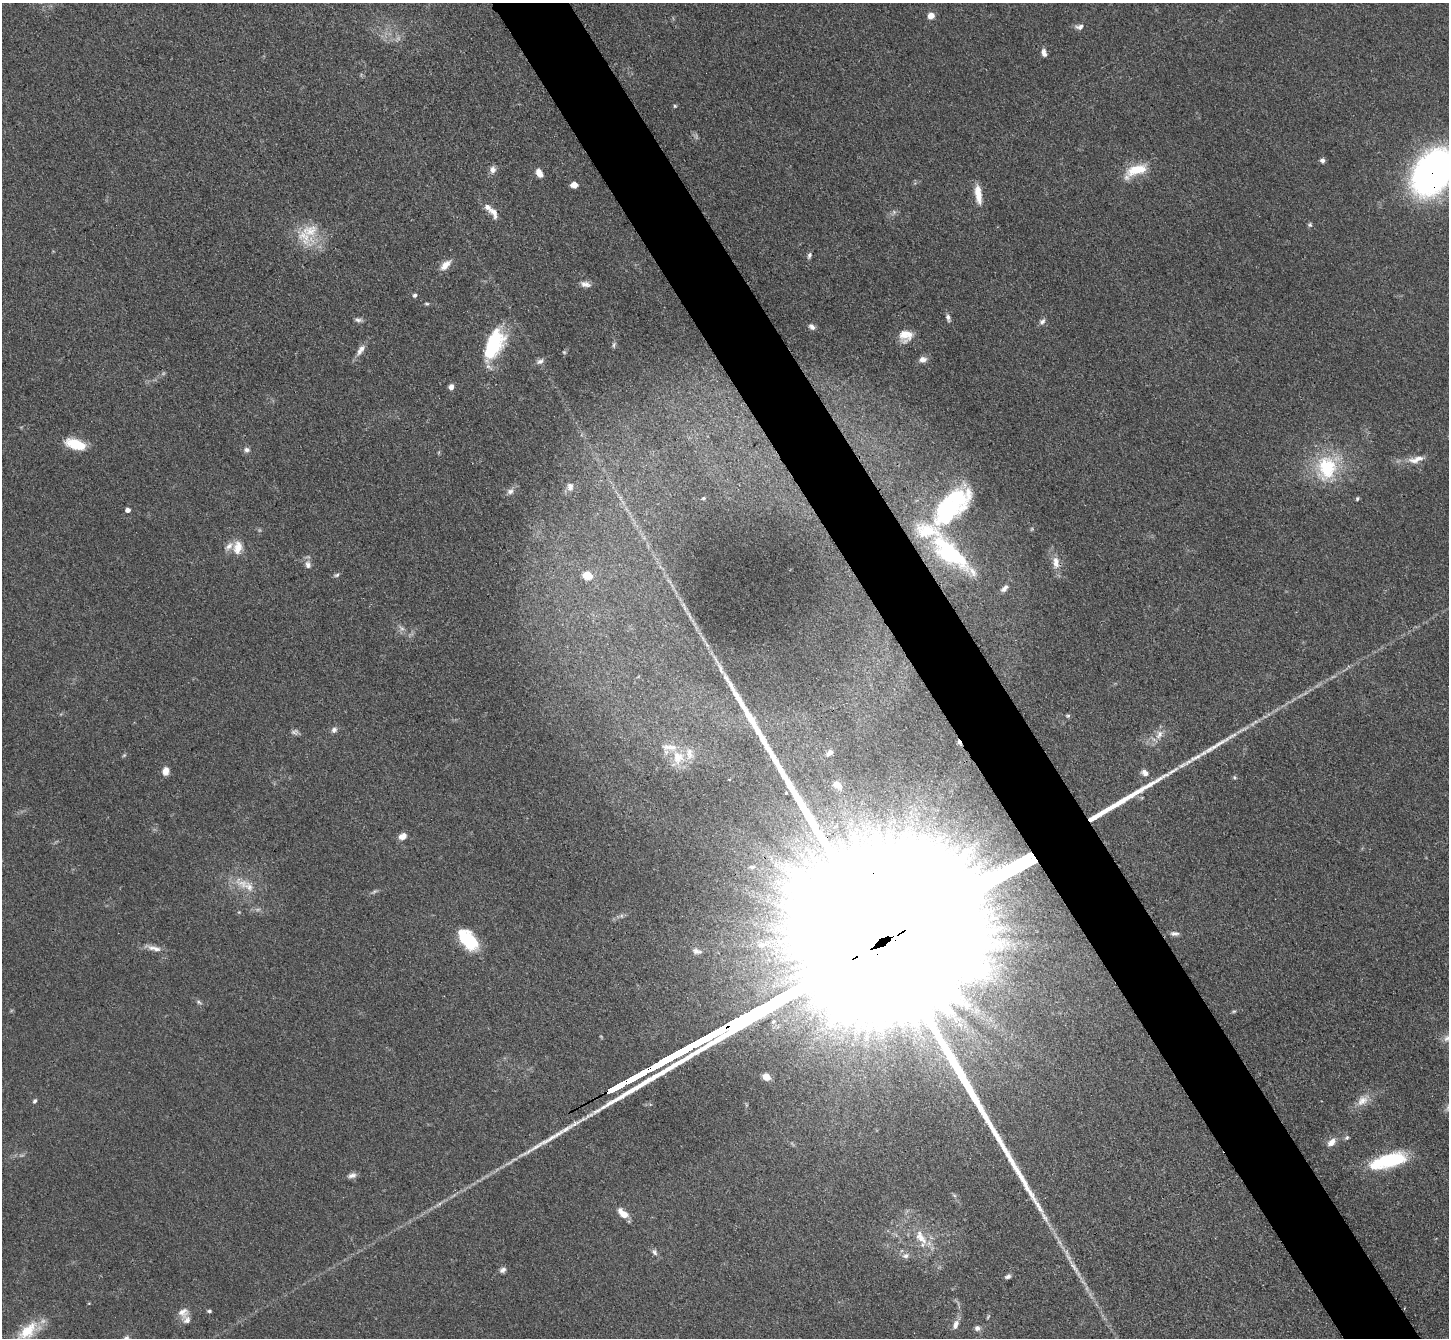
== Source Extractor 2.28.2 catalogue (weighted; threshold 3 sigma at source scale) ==
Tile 6 of 4 x 4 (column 2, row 2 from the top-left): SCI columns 1464-2910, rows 2976-4311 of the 5823 x 5815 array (HDU 1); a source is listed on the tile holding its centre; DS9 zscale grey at full resolution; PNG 1451 x 1340 px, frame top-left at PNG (2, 3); no overlay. Shown black and unused: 5% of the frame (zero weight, under 3 of 4 exposures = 2% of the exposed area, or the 3 px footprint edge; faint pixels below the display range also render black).
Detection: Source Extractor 2.28.2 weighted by HDU 2 'WHT'; one run over the whole footprint, this tile lists its part. Background 0.0654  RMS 0.0057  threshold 0.0258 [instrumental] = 3 sigma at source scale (4.5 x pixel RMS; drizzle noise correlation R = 1.50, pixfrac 1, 0.05/0.05 arcsec/px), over >= 5 px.
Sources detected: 113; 4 too faint to see at this stretch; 3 inside a brighter object's white glare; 1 cosmic-ray / hot-pixel residue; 4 long thin detections or spike segments (spike, bleed or trail) — not listed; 12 inside a brighter listed object's ellipse — not listed separately; the other 89 listed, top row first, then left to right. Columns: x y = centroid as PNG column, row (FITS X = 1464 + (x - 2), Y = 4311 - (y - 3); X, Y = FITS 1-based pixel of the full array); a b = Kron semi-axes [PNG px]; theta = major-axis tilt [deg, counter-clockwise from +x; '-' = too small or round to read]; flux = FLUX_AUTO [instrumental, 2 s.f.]
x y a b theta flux
931 15 7 6 - 4.2
1079 27 11 7 7 2.4
1044 53 9 6 -80 2.7
675 106 5 4 - 0.67
1322 160 5 5 - 2
493 169 10 8 74 2.8
1136 170 27 11 24 18
1433 172 42 29 55 240
539 173 9 6 -60 4.9
574 185 7 5 -1 4.2
978 194 25 8 -82 8.4
894 212 6 5 - 1.2
494 213 17 8 -56 4.5
1310 225 6 6 - 1.1
310 231 25 19 5 18
809 255 8 5 72 1.5
445 265 14 7 47 5.8
585 284 14 7 -12 3.2
415 295 5 4 - 1.4
427 304 6 4 -6 0.84
948 318 10 5 -76 1.9
358 320 10 5 -5 1.7
1042 322 9 6 28 2
812 327 10 7 -40 2.2
904 334 23 13 -78 7.4
614 345 9 5 81 1.3
492 348 41 19 45 33
360 350 18 7 57 4.1
923 359 10 8 7 3.1
540 361 9 7 23 2.3
451 387 7 5 87 2.5
76 444 20 9 -16 18
247 450 8 7 - 2
1416 459 24 9 13 6.9
1326 468 36 28 87 38
570 487 12 8 86 3.1
510 491 9 7 18 2.3
703 498 5 4 - 0.69
1357 499 5 4 - 0.76
952 506 61 29 52 62
128 510 4 4 - 3
238 548 19 11 81 7.8
951 554 61 23 -36 55
1056 562 19 9 -87 6.1
308 565 12 8 -74 2.9
337 575 8 5 27 1.1
587 576 9 7 -22 9.5
1004 588 11 6 46 2.3
402 628 9 5 -33 1.8
720 669 17 5 -72 3.1
1068 716 6 4 21 0.86
334 730 8 7 - 2
295 732 9 7 -13 1.8
1159 734 14 9 64 4.8
829 753 11 6 39 2.7
678 757 19 16 86 13
165 771 9 7 77 4.3
1145 773 9 6 -32 3.1
837 785 12 9 -25 4.7
402 836 9 7 24 4.4
752 867 7 5 9 1.2
243 883 25 13 -26 11
374 892 9 4 30 1.3
1174 934 12 6 -2 2.1
468 940 24 14 -50 28
154 948 25 7 -15 4.6
697 951 11 6 -18 2.2
199 1002 9 4 -31 1.2
1234 1011 6 4 18 0.77
1447 1038 12 8 43 3.7
766 1077 8 6 -30 5.6
35 1101 6 5 - 1.3
1362 1101 17 12 38 6.8
1347 1138 7 5 44 1.1
1331 1142 13 8 43 4.2
1387 1159 41 17 7 35
352 1175 11 7 15 2.5
623 1213 14 7 -41 6.5
921 1237 25 11 -54 11
654 1252 9 6 -65 1.9
905 1256 9 7 21 2.3
1074 1268 22 6 -53 5.1
503 1270 9 6 29 2
1008 1276 7 5 19 1.6
209 1311 5 4 - 1.1
183 1312 14 13 - 4.7
956 1325 14 7 73 3.7
977 1328 7 7 - 2.2
27 1331 33 14 42 17
Overlapping masked pixels (flux is a lower limit): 1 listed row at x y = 1433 172
Isophote crosses this tile's border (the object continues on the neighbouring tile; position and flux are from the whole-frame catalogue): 3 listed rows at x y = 1433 172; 1447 1038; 27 1331